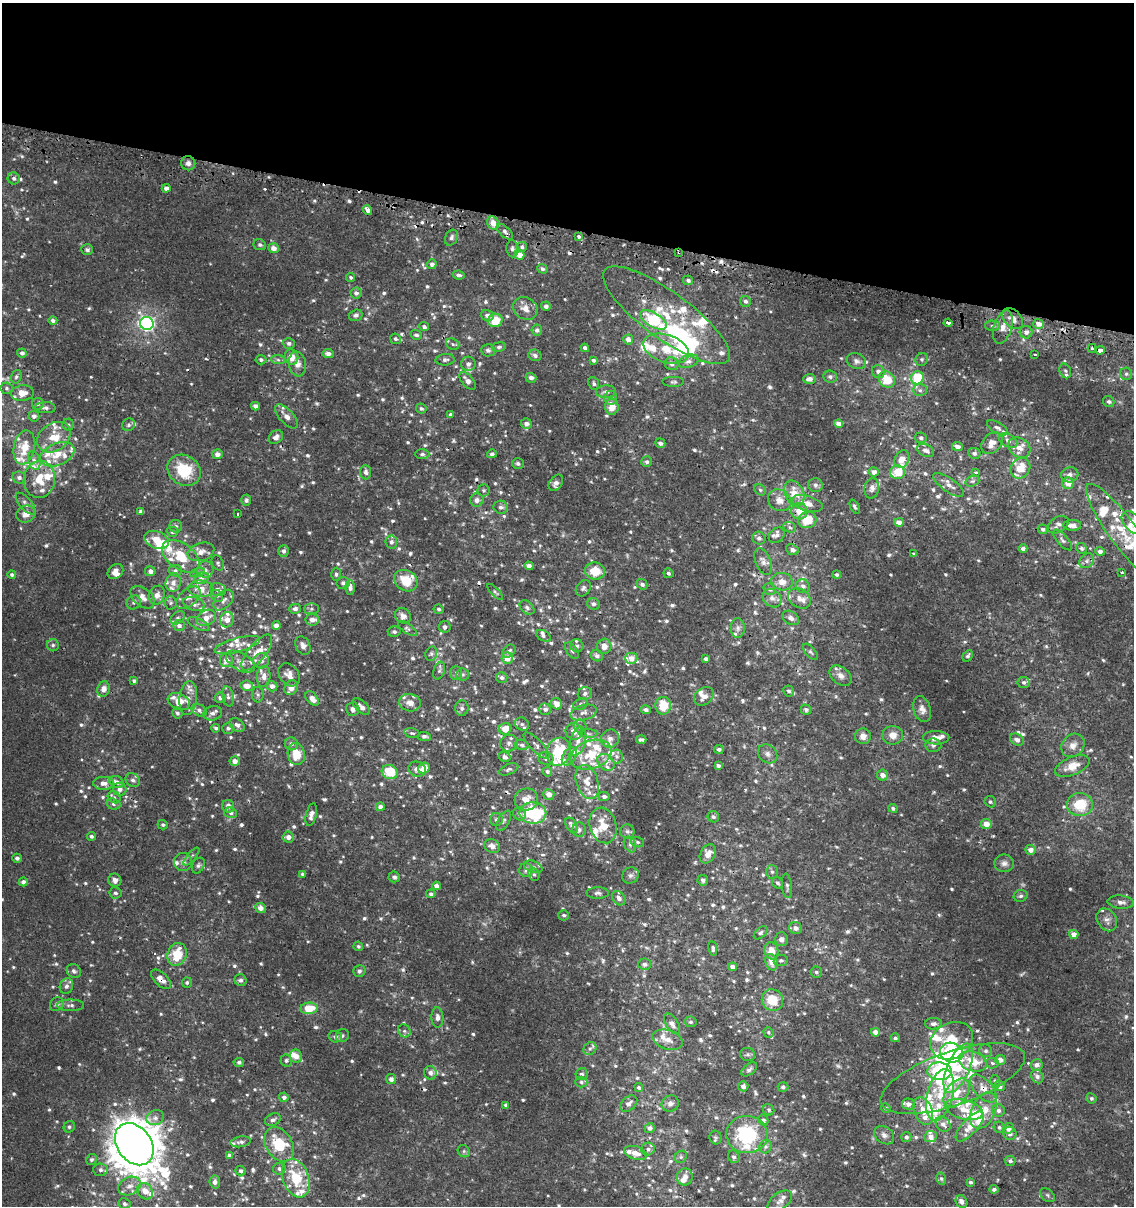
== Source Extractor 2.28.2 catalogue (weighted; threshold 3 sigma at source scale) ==
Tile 2 of 4 x 4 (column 2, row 1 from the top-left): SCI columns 1398-2529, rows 3653-4856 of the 5119 x 4893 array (HDU 1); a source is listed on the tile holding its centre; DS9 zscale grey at full resolution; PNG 1136 x 1208 px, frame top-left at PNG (2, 3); each listed source drawn as its Kron ellipse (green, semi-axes under 4 px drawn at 4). Shown black and unused: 19% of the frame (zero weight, under 2 of 3 exposures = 3% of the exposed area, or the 3 px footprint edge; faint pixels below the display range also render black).
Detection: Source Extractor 2.28.2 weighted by HDU 2 'WHT'; one run over the whole footprint, this tile lists its part. Background 0.00112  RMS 0.0027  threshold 0.0119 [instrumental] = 3 sigma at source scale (4.5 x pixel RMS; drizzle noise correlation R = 1.50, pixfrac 1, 0.0396/0.0396 arcsec/px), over >= 5 px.
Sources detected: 1086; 6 too faint to see at this stretch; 5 inside a brighter object's white glare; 18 cosmic-ray / hot-pixel residue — neither listed nor drawn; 150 inside a brighter listed object's ellipse — not listed separately; of the other 907, all 500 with FLUX_AUTO >= 0.517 (the completeness limit of this list) listed and drawn (407 fainter detections not listed), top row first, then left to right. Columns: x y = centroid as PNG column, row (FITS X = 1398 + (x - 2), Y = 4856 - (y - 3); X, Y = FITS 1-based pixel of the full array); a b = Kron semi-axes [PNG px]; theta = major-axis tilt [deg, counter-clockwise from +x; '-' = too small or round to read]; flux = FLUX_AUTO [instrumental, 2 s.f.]
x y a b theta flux
188 163 7 7 - 0.91
14 178 6 6 - 0.73
166 188 4 4 - 0.95
368 210 5 4 - 2
493 223 7 5 -60 2.6
505 232 10 5 -43 0.91
579 237 3 3 - 0.94
451 238 8 6 65 0.82
260 245 6 5 - 0.66
522 247 5 5 - 0.59
274 248 5 5 - 1.4
512 249 8 6 -86 0.82
87 250 6 5 - 0.63
679 252 3 2 - 0.6
519 255 5 4 - 2.6
432 264 5 5 - 0.97
542 269 5 4 - 0.62
459 275 6 4 -8 0.76
351 277 4 4 - 0.54
688 280 5 4 - 0.81
356 293 6 5 - 0.94
745 301 5 5 - 0.93
546 306 5 4 - 1.1
525 308 13 10 -32 2.4
356 315 7 5 15 0.72
487 315 6 5 - 1.1
666 315 76 23 -36 19
1013 319 12 8 -46 2.2
495 320 7 6 - 5.7
653 320 15 7 -31 20
53 321 4 4 - 0.84
147 323 7 6 - 73
948 323 4 3 - 5.6
1038 324 5 5 - 2
992 326 7 5 -2 0.72
424 327 5 4 - 0.73
1003 327 17 9 72 2.6
537 330 5 5 - 0.94
1026 332 6 6 - 1.2
416 335 6 4 -16 0.67
395 339 5 5 - 0.56
628 339 5 5 - 1.9
289 343 6 5 - 0.75
453 344 7 5 -23 0.59
499 347 7 4 7 0.57
585 348 4 4 - 0.94
1092 348 4 4 - 0.52
666 349 24 14 -19 7.2
488 350 7 6 - 0.85
1100 350 4 4 - 2.6
22 353 5 4 - 1
328 353 5 4 - 1.2
1035 354 3 2 - 0.88
535 355 6 5 - 0.92
291 357 7 7 - 2.8
922 359 6 6 - 0.64
261 360 5 5 - 0.62
278 360 7 4 -2 0.61
445 360 9 5 4 0.75
593 360 4 4 - 0.74
688 361 10 6 17 1.3
856 361 10 7 -20 1.1
297 364 12 8 -81 2
468 364 7 7 - 1.2
672 364 7 6 - 1.2
1065 371 8 5 -70 0.59
878 372 7 6 - 1.3
1126 374 6 6 - 0.59
16 377 7 5 73 0.56
830 377 7 6 - 0.82
531 378 5 5 - 1.2
917 378 7 6 - 13
809 379 6 5 - 1.4
887 380 9 7 -45 6.3
467 381 10 5 -51 1.7
673 382 11 5 0 0.68
594 384 7 5 -66 0.6
7 388 6 5 - 0.52
920 390 7 6 - 0.69
606 392 10 6 4 1.1
22 393 11 7 7 3.1
611 398 7 6 - 0.95
1109 401 6 5 - 0.69
38 404 6 6 - 0.61
255 406 4 4 - 1.1
612 407 8 7 - 3.4
45 408 10 5 -2 0.88
421 409 5 4 - 0.6
451 414 4 4 - 0.57
34 416 5 5 - 1.1
286 416 15 7 -47 2
526 424 5 5 - 1.2
838 424 4 4 - 1.7
68 425 6 6 - 0.62
128 425 7 6 - 0.66
997 428 12 5 -30 0.79
54 437 18 13 35 6.1
276 437 8 6 41 1.2
921 438 6 5 - 0.65
1008 440 10 6 -32 0.9
660 443 5 4 - 0.94
992 443 12 9 48 2.2
957 446 5 4 - 1.2
24 447 17 10 78 6
1019 448 12 9 -36 2.4
926 450 9 6 -27 1.2
974 453 6 5 - 0.71
57 454 18 11 23 4.3
217 454 5 5 - 1.6
422 454 7 5 0 0.57
492 454 5 4 - 0.66
902 459 9 7 65 2.9
34 460 9 5 -71 1.1
647 462 5 5 - 0.78
518 464 6 5 - 0.59
1020 468 11 9 54 4.9
184 470 17 14 -34 11
366 472 7 5 -88 0.83
874 472 5 4 - 1.3
898 472 7 7 - 4.6
976 472 3 3 - 0.82
1070 475 9 7 12 1.3
19 478 7 6 - 0.85
39 479 18 15 82 5.7
972 481 7 5 19 0.54
556 483 9 6 54 1.2
1068 483 6 6 - 2.6
815 485 7 7 - 0.79
948 485 18 7 -35 1.7
872 488 10 7 80 1.2
483 490 6 6 - 0.61
760 490 6 5 - 0.55
794 493 13 9 -63 4.1
246 500 5 5 - 0.65
477 500 7 6 - 1.2
779 500 12 10 -34 2.5
807 503 16 7 -16 2.8
26 504 13 6 -49 1.2
501 507 7 6 - 0.92
855 507 8 3 -65 0.55
141 511 4 4 - 0.89
799 511 8 8 - 3.2
26 514 10 8 21 1.8
237 514 3 3 - 1
807 520 9 8 - 5.2
899 522 5 4 - 1.5
1133 523 14 8 -45 2.7
1058 525 11 7 33 1.2
1072 525 9 5 0 2.1
176 526 6 6 - 0.7
790 527 6 5 - 0.54
1043 529 5 4 - 0.65
172 532 5 5 - 0.83
1123 532 59 14 -54 10
777 535 9 7 42 0.96
759 538 7 6 - 0.86
156 540 13 8 -20 4.1
1062 540 13 5 -49 0.83
391 542 6 5 - 0.84
1082 548 5 5 - 0.64
1023 549 4 4 - 0.93
792 550 6 5 - 0.96
284 551 6 5 - 0.87
1100 551 5 4 - 0.99
201 552 13 9 17 2.1
914 554 4 3 - 0.65
181 556 21 13 -37 7.6
763 561 14 7 -68 1.4
1087 561 8 6 45 0.91
218 563 8 5 -65 0.55
529 566 4 4 - 1.7
205 570 8 8 - 1.3
115 571 8 6 41 1.6
150 571 5 5 - 1.3
175 571 6 6 - 0.72
595 571 10 8 -9 5.3
197 573 7 4 19 0.58
668 573 5 5 - 0.61
1122 573 3 3 - 1.5
336 574 6 5 - 0.56
837 574 4 4 - 0.54
12 575 4 4 - 0.55
201 578 8 6 11 0.85
406 581 12 10 -33 6.1
782 582 11 8 -10 2.2
173 583 9 7 78 1.4
343 583 6 6 - 0.72
642 584 6 5 - 0.75
803 586 7 6 - 0.91
350 588 7 5 89 0.95
583 588 9 6 54 0.82
201 589 12 8 -5 2.9
770 589 6 5 - 0.71
218 590 8 6 -16 1.3
495 592 10 4 -46 0.54
157 595 9 8 - 1.7
217 596 6 5 - 0.57
143 597 14 9 -40 2.2
188 598 14 8 40 1.9
772 598 10 8 -41 1.3
799 598 12 9 -33 1.7
223 600 12 7 46 1.5
134 602 7 6 - 0.75
171 603 7 5 -88 0.54
194 604 11 6 -17 1.3
593 604 6 5 - 0.92
527 607 8 6 -41 0.77
295 609 6 5 - 0.88
311 609 7 5 0 0.67
439 609 5 4 - 0.57
403 616 8 7 - 1.4
178 618 8 5 39 0.67
206 618 10 7 26 2.5
791 618 9 6 -32 1.3
227 620 8 6 82 2.1
312 620 7 6 - 1.2
198 624 12 5 -27 0.81
276 625 4 4 - 1.6
179 626 5 5 - 1
445 627 6 5 - 0.79
407 628 11 4 -35 0.65
738 628 10 7 90 1
394 632 6 5 - 0.56
543 636 8 5 -29 0.74
53 645 6 6 - 0.62
237 645 23 7 15 2.2
303 645 9 7 -61 1.2
577 646 6 6 - 0.72
604 646 8 7 - 1.9
572 650 9 5 -53 0.64
509 651 7 5 44 0.8
257 652 22 8 51 3.8
810 652 10 5 -49 0.57
431 654 7 5 76 0.56
597 656 6 5 - 0.82
968 656 6 4 60 0.52
507 658 6 5 - 2.7
631 658 6 5 - 2.1
706 659 4 4 - 0.78
226 660 7 6 - 2.1
261 661 8 7 - 1.4
240 662 16 8 -30 2.2
439 671 9 5 72 0.69
456 673 7 6 - 0.66
463 674 6 6 - 0.57
289 675 12 9 -52 1.9
841 676 12 8 -37 1.7
264 677 10 7 84 1.4
502 678 5 5 - 0.78
134 681 4 4 - 0.59
1024 683 6 5 - 0.68
247 686 6 5 - 2.3
272 686 5 5 - 1.2
291 688 8 6 58 2.3
103 689 8 6 74 1.6
789 691 5 5 - 0.66
585 693 7 6 - 0.83
258 695 8 6 -89 0.65
228 696 10 5 -78 0.84
704 696 11 8 38 1.8
188 698 17 8 83 2.4
220 698 5 5 - 0.93
312 699 8 5 -49 1.7
179 702 11 8 -22 5.3
410 703 11 8 -9 2.1
556 704 6 5 - 2.3
581 704 8 5 29 0.66
663 706 9 8 - 5.6
361 707 11 5 -44 1.3
462 708 8 6 -86 0.74
353 709 7 6 - 1.1
545 709 6 5 - 0.86
922 709 13 8 -72 1.6
199 710 8 5 -34 0.71
646 710 5 4 - 0.96
806 710 5 5 - 0.75
584 712 13 7 14 1.4
177 713 5 5 - 0.65
212 713 9 7 15 1.1
522 724 7 6 - 0.67
237 725 8 5 -39 1.1
580 726 6 6 - 0.65
216 728 4 4 - 0.57
228 728 6 5 - 0.68
505 729 6 5 - 3.3
574 731 9 8 - 1.7
412 733 8 4 -14 0.53
588 734 9 4 -1 0.57
893 735 10 9 - 2.2
424 736 6 4 -4 0.9
863 736 8 8 - 1.7
936 738 13 6 -1 2
610 739 9 8 - 1.4
641 740 5 3 - 0.61
1017 740 7 5 -30 1.2
578 741 15 7 75 2.3
509 743 9 8 - 1.2
291 744 6 6 - 1
522 745 7 5 -19 0.72
536 745 17 6 -45 1.3
933 745 8 7 - 0.74
1073 745 13 10 45 2.1
719 749 5 4 - 0.58
558 752 14 11 71 12
296 754 11 8 -79 5.1
768 754 10 8 -42 1.1
591 755 21 14 19 7.2
569 756 10 6 58 1.1
617 756 7 6 - 0.82
505 757 6 5 - 1.1
546 758 7 6 - 0.9
235 761 5 5 - 1.5
606 762 9 7 -43 1.4
718 766 4 4 - 0.85
1072 766 18 9 23 3.6
424 768 6 5 - 3.4
417 769 9 7 -19 1.4
509 769 10 5 23 0.63
390 772 8 7 - 7.3
547 772 5 5 - 0.8
882 775 5 5 - 1.6
133 780 8 6 -44 0.79
117 782 7 5 -29 1.3
587 782 17 11 -72 3.3
103 783 10 6 -1 1.6
120 789 7 6 - 1.4
549 794 5 5 - 1.9
604 796 5 4 - 0.72
114 797 7 5 -37 0.66
526 799 12 11 - 3.1
990 802 6 5 - 0.57
113 804 7 5 -17 0.73
1080 804 13 11 1 7.5
228 806 6 6 - 1.4
380 807 4 4 - 1.3
893 808 4 4 - 0.7
231 813 6 5 - 0.71
533 813 13 10 -8 18
519 814 7 6 - 0.9
311 815 11 5 77 1.6
713 817 6 5 - 0.8
496 820 6 6 - 0.84
504 821 11 5 61 0.73
986 824 5 5 - 2.6
163 825 5 4 - 0.56
572 825 8 5 -55 1.2
603 825 18 13 -74 4.8
579 830 7 7 - 0.79
627 831 7 7 - 0.83
92 836 4 4 - 0.66
288 837 5 5 - 1.4
637 842 7 5 -17 0.53
630 844 8 5 -64 0.87
492 846 8 6 -24 1.7
1030 850 5 5 - 1.8
708 854 10 7 58 2.4
191 856 11 4 50 0.6
17 858 5 4 - 0.75
183 862 9 9 - 1.2
1004 863 10 8 -9 1.2
198 865 8 5 64 0.63
533 867 9 5 -20 0.86
526 870 7 7 - 0.83
772 872 6 5 - 0.57
303 874 4 3 - 0.55
534 874 7 5 -66 0.56
630 875 8 7 - 0.92
394 877 6 5 - 0.65
115 880 7 6 - 1.3
703 880 5 5 - 0.82
23 882 4 4 - 1.1
777 883 6 5 - 0.55
436 886 4 4 - 1
787 886 12 5 -84 0.73
115 893 6 5 - 0.65
598 893 11 5 0 0.81
431 894 4 4 - 0.64
1021 896 7 6 - 0.61
619 898 8 6 -51 1.2
1121 902 13 6 -5 1.2
260 908 5 5 - 1.6
564 915 5 5 - 0.53
1107 920 12 9 -57 1.6
795 928 6 6 - 1.3
761 933 8 5 44 0.53
1074 934 5 4 - 2.1
781 939 7 6 - 1.1
358 946 5 4 - 0.54
713 948 7 4 -81 0.56
771 951 8 7 - 3
177 954 11 9 71 7.3
781 960 7 5 8 0.64
771 962 8 6 -68 2.4
645 964 6 6 - 0.87
732 967 4 4 - 1.4
74 971 7 6 - 0.8
359 971 6 5 - 0.61
816 972 6 5 - 0.66
161 979 12 6 -45 2.1
240 980 6 5 - 0.81
187 982 5 5 - 0.56
66 986 8 6 69 0.91
772 1000 11 10 - 6
57 1004 7 6 - 0.65
70 1005 13 5 -1 0.99
309 1008 9 5 4 5.7
437 1017 10 6 -87 1.1
690 1022 6 5 - 0.55
672 1024 11 6 -57 1.5
933 1024 8 5 1 0.92
404 1031 7 6 - 0.74
768 1032 5 5 - 0.54
875 1032 4 4 - 1.9
342 1036 7 6 - 0.71
335 1037 7 5 -17 0.85
895 1038 4 4 - 0.66
668 1040 15 9 -18 2.5
952 1041 22 18 28 11
590 1049 7 6 - 0.85
986 1051 7 6 - 0.66
952 1053 12 9 -18 19
748 1054 7 6 - 0.64
296 1056 6 6 - 1.8
286 1060 6 6 - 0.56
1000 1060 5 5 - 1.7
973 1061 14 9 -17 6.3
239 1062 5 4 - 0.65
992 1063 6 5 - 0.54
1037 1065 6 6 - 1.3
958 1068 26 11 66 8.4
749 1069 9 5 38 0.73
939 1071 12 9 -4 25
430 1073 7 6 - 1.2
582 1074 6 6 - 0.75
1037 1076 7 6 - 1.1
391 1079 5 5 - 1.1
953 1079 76 27 19 29
995 1081 6 5 - 0.57
581 1082 6 5 - 0.6
743 1086 5 5 - 1.1
1000 1086 5 5 - 1.4
639 1087 4 4 - 0.59
783 1087 5 5 - 0.72
983 1088 17 9 -47 2.9
957 1093 17 10 51 4.3
940 1095 26 12 76 6
284 1097 5 4 - 0.92
1091 1098 5 5 - 0.54
670 1103 9 8 - 1.1
629 1104 10 6 42 1.2
908 1104 6 5 - 1.2
505 1105 3 3 - 0.53
886 1108 5 4 - 0.57
769 1110 6 5 - 0.52
964 1110 19 10 -13 4
983 1110 19 11 65 4.9
999 1110 6 6 - 1
923 1111 14 9 -68 4
155 1118 9 7 23 1
273 1120 8 6 29 1
763 1120 5 5 - 0.84
943 1124 8 6 -48 1.2
970 1126 19 7 47 3.6
69 1127 6 5 - 0.55
999 1127 6 5 - 0.61
650 1128 5 5 - 1
1008 1128 5 5 - 2
1010 1133 7 6 - 1.3
747 1134 21 18 -4 20
884 1135 11 8 -35 1.2
931 1136 6 5 - 1.3
715 1137 7 6 - 0.54
906 1137 5 5 - 0.73
241 1142 10 5 9 0.84
134 1144 23 17 -53 700
279 1144 18 13 -57 9
766 1147 7 6 - 0.69
648 1149 7 6 - 0.85
464 1151 6 5 - 0.56
635 1153 12 6 -17 1.9
229 1155 3 3 - 0.61
681 1157 6 5 - 0.58
734 1157 6 5 - 0.73
91 1160 6 5 - 0.56
1010 1161 5 5 - 0.75
279 1169 6 6 - 0.91
100 1170 7 6 - 0.84
241 1171 5 4 - 0.73
685 1177 8 8 - 1.5
296 1178 20 13 -71 9.9
941 1178 6 4 -73 0.58
215 1182 6 5 - 1.1
971 1182 4 4 - 0.59
130 1186 12 8 27 1.9
994 1189 4 4 - 0.81
145 1191 9 7 -53 2.5
1048 1195 8 5 -42 0.63
780 1201 14 8 38 1.6
961 1202 7 5 -54 1.2
125 1204 6 5 - 0.65
Overlapping masked pixels (flux is a lower limit): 9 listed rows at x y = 368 210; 493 223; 679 252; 948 323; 1100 350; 1123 532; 161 979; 983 1088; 134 1144
Isophote crosses this tile's border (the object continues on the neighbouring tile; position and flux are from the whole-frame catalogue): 3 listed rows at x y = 22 393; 1133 523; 1123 532